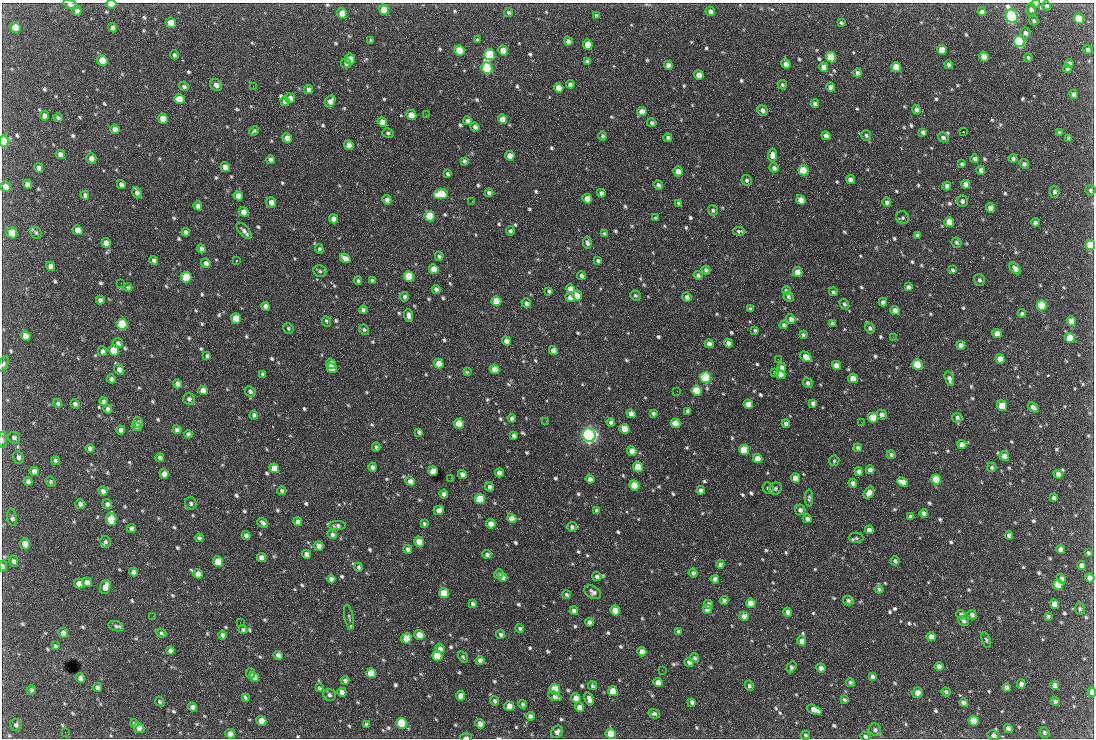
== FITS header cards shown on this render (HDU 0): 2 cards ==
NAXIS1  =                 1092 /fastest changing axis
NAXIS2  =                  736 /next to fastest changing axis

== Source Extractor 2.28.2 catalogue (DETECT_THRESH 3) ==
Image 1092 x 736 px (HDU 0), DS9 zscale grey, 1 PNG px = 1 image px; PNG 1096 x 740 px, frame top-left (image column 1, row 736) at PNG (2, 3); each listed source drawn as its Kron ellipse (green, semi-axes under 4 px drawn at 4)
Background 1890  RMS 40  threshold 120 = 3 sigma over >= 5 px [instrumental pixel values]
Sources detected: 873; of the 873, the 500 brightest by FLUX_AUTO listed and drawn (373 fainter detections omitted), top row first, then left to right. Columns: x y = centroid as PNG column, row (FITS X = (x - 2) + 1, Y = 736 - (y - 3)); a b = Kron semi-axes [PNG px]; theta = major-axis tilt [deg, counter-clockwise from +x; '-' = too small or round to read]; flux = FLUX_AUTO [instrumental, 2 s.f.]
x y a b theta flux
111 4 5 3 - 5.0e+04
1035 4 4 3 - 5.8e+03
71 5 7 4 -22 9.6e+03
1046 6 4 4 - 5.6e+03
384 10 5 5 - 5.1e+04
1031 10 6 5 - 9.2e+03
77 11 5 4 - 1.0e+04
710 11 5 4 - 1.1e+04
509 12 5 4 - 5.2e+03
982 12 4 4 - 1.2e+04
342 13 5 5 - 5.5e+04
596 16 4 4 - 5.3e+03
1012 16 7 6 - 1.1e+06
1079 18 5 5 - 1.5e+05
1034 21 5 4 - 5.0e+03
171 23 5 5 - 4.6e+04
841 23 4 3 - 4.8e+03
15 27 5 5 - 7.2e+04
113 28 5 4 - 1.0e+04
1025 33 5 5 - 9.4e+03
371 40 4 3 - 5.0e+03
477 40 4 3 - 5.0e+03
568 41 4 4 - 1.0e+04
1019 41 6 5 - 7.1e+05
588 45 5 4 - 5.7e+04
1088 49 5 4 - 7.0e+03
460 50 5 5 - 1.6e+05
503 50 5 4 - 3.7e+04
942 50 5 4 - 5.4e+04
174 55 4 3 - 6.0e+03
490 55 5 5 - 2.6e+05
831 57 5 5 - 1.9e+05
984 57 5 4 - 5.5e+04
1028 58 4 3 - 5.7e+03
350 59 5 5 - 4.5e+04
102 60 5 5 - 7.5e+04
587 61 4 3 - 4.8e+03
346 63 5 4 - 5.5e+03
786 64 5 4 - 2.0e+04
1069 64 4 4 - 1.1e+04
668 65 4 4 - 1.5e+04
949 65 4 4 - 9.8e+03
824 67 5 4 - 2.5e+04
896 67 5 5 - 8.7e+04
487 68 6 5 - 5.4e+05
1068 69 4 4 - 9.0e+03
857 73 4 4 - 9.7e+03
699 75 5 4 - 3.1e+04
570 84 4 4 - 8.7e+03
216 85 6 5 - 1.2e+04
782 85 5 4 - 4.8e+03
253 86 2 2 - 1.9e+04
184 87 5 4 - 7.5e+03
830 87 4 4 - 9.9e+03
559 88 5 4 - 4.0e+04
309 89 5 4 - 1.1e+04
1074 94 4 4 - 1.2e+04
290 98 5 4 - 1.9e+04
179 99 5 5 - 6.0e+04
285 101 5 4 - 1.3e+04
330 101 6 5 - 1.5e+04
815 104 4 4 - 8.7e+03
762 110 5 5 - 1.1e+04
917 110 5 4 - 8.9e+03
642 112 5 4 - 2.9e+04
411 115 5 5 - 4.9e+04
426 115 2 2 - 6.5e+03
44 116 5 4 - 1.4e+04
58 117 4 3 - 5.7e+03
163 119 5 4 - 3.8e+04
502 119 5 4 - 3.2e+04
468 121 4 4 - 1.1e+04
382 122 5 4 - 2.6e+04
652 123 5 4 - 6.1e+03
475 127 4 4 - 1.1e+04
115 129 5 4 - 2.1e+04
254 131 5 3 - 5.2e+03
923 132 4 4 - 6.9e+03
963 132 3 2 - 7.1e+03
1059 132 4 4 - 4.8e+03
388 133 5 4 - 5.2e+03
866 135 5 4 - 5.5e+03
602 136 5 4 - 4.8e+03
826 136 5 4 - 1.6e+04
943 137 5 4 - 8.7e+03
287 138 5 4 - 2.6e+04
668 138 4 4 - 6.6e+03
1069 138 4 4 - 5.0e+03
4 141 5 5 - 2.4e+05
349 145 5 4 - 2.2e+04
60 155 5 4 - 1.5e+04
772 155 6 4 84 1.5e+04
510 156 5 4 - 2.8e+04
91 158 5 5 - 1.7e+04
975 159 4 4 - 9.6e+03
1013 159 4 4 - 6.8e+03
271 160 4 4 - 1.3e+04
464 161 4 3 - 5.9e+03
962 164 4 3 - 6.7e+03
1024 164 5 4 - 7.7e+03
225 167 5 4 - 2.0e+04
39 168 5 4 - 1.1e+04
774 168 5 4 - 8.2e+03
803 170 5 5 - 1.4e+05
981 170 4 4 - 1.3e+04
678 171 5 5 - 1.8e+04
447 174 4 3 - 5.1e+03
747 180 5 5 - 6.0e+03
850 180 5 4 - 1.4e+04
27 184 5 4 - 1.8e+04
121 184 4 4 - 1.0e+04
966 184 5 4 - 2.3e+04
658 185 5 4 - 7.7e+03
5 186 6 5 - 2.0e+04
947 186 4 4 - 1.1e+04
1090 190 5 5 - 5.2e+03
1054 192 6 5 - 7.2e+03
137 193 6 4 -71 1.1e+04
489 193 4 4 - 1.0e+04
601 193 4 4 - 9.7e+03
441 194 7 5 5 1.5e+05
85 195 4 4 - 7.5e+03
238 196 5 4 - 1.8e+04
587 199 5 4 - 3.2e+04
387 200 5 4 - 1.2e+04
801 200 5 4 - 3.1e+04
472 201 2 2 - 6.0e+03
962 201 6 5 - 8.0e+03
271 202 5 5 - 1.8e+04
887 202 5 4 - 6.4e+03
679 203 4 3 - 5.5e+03
198 206 5 4 - 1.6e+04
991 208 5 4 - 2.5e+04
713 210 5 4 - 5.2e+03
244 212 5 4 - 2.2e+04
430 216 5 5 - 1.4e+05
656 218 4 3 - 5.4e+03
903 218 7 6 - 5.2e+03
334 219 5 4 - 2.4e+04
949 222 5 4 - 5.4e+04
1035 222 4 4 - 8.2e+03
78 230 5 5 - 3.2e+04
244 231 10 5 -48 1.0e+04
510 231 5 4 - 5.7e+03
739 231 6 4 -4 5.4e+03
186 232 4 4 - 9.2e+03
12 233 5 5 - 9.6e+04
36 233 7 5 -45 5.9e+03
605 234 4 4 - 7.2e+03
917 235 4 3 - 5.6e+03
956 242 5 4 - 5.4e+03
106 243 5 4 - 1.8e+04
587 243 6 4 -83 8.1e+03
1090 245 5 4 - 7.6e+04
201 249 4 4 - 9.0e+03
319 249 5 4 - 5.4e+03
439 256 4 4 - 6.0e+03
345 258 5 4 - 2.1e+04
154 260 4 4 - 9.7e+03
236 261 3 2 - 1.1e+05
598 261 4 3 - 5.4e+03
206 263 5 4 - 1.2e+04
51 266 5 4 - 1.6e+04
1015 268 7 4 -47 1.5e+04
434 269 5 4 - 5.3e+04
706 270 4 4 - 6.7e+03
953 270 4 3 - 4.9e+03
320 271 7 5 -11 6.5e+03
798 272 5 4 - 3.9e+04
698 275 4 4 - 7.5e+03
409 276 5 5 - 2.5e+05
581 276 4 3 - 8.4e+03
186 277 5 5 - 2.0e+05
372 280 4 3 - 4.8e+03
979 280 6 5 - 7.3e+03
358 281 4 4 - 5.1e+03
121 283 2 2 - 9.0e+03
128 287 4 4 - 5.4e+03
908 287 4 4 - 9.3e+03
436 289 4 4 - 1.1e+04
570 289 4 4 - 1.6e+04
549 291 4 3 - 5.6e+03
786 291 5 4 - 5.7e+03
833 292 4 4 - 5.0e+03
577 295 5 4 - 2.6e+04
635 295 5 5 - 5.4e+03
404 297 5 4 - 7.4e+03
570 297 5 4 - 2.4e+04
687 297 5 4 - 9.6e+03
788 297 5 4 - 6.4e+03
100 300 4 4 - 8.0e+03
496 301 5 5 - 8.1e+04
883 302 4 4 - 1.0e+04
526 303 5 4 - 9.2e+03
844 304 5 4 - 5.4e+03
1042 305 5 5 - 2.5e+05
265 306 4 4 - 1.2e+04
750 309 4 3 - 6.4e+03
363 310 4 3 - 8.2e+03
895 311 5 4 - 2.6e+04
1022 313 4 4 - 5.4e+03
408 316 6 3 -86 1.1e+04
236 318 5 5 - 8.5e+04
791 319 5 4 - 1.0e+04
1071 321 5 4 - 4.2e+04
326 322 5 3 - 5.5e+03
832 323 4 3 - 5.8e+03
122 324 5 5 - 3.0e+05
784 325 4 3 - 7.1e+03
288 328 6 5 - 4.7e+03
870 328 5 5 - 6.6e+03
364 330 5 4 - 4.8e+03
755 330 3 3 - 4.7e+03
997 334 5 4 - 3.3e+04
803 335 4 3 - 6.1e+03
26 336 5 4 - 2.6e+04
893 337 2 2 - 1.5e+04
1070 338 5 5 - 8.9e+04
506 341 4 4 - 1.6e+04
118 343 5 5 - 8.8e+03
728 343 4 4 - 1.5e+04
709 344 4 4 - 1.5e+04
961 345 4 4 - 2.2e+04
114 350 5 5 - 1.1e+05
103 351 5 4 - 1.0e+04
553 351 4 4 - 1.8e+04
207 356 4 4 - 5.3e+03
806 357 6 4 -37 3.4e+04
778 359 2 2 - 1.2e+04
1000 359 5 4 - 3.4e+04
3 364 8 4 68 6.0e+03
331 364 5 4 - 6.7e+04
439 364 5 4 - 3.7e+04
836 365 5 4 - 2.3e+04
918 365 5 5 - 2.6e+05
332 368 5 4 - 7.5e+04
782 368 4 4 - 1.4e+04
119 369 5 5 - 1.4e+04
494 369 5 4 - 4.3e+04
468 371 4 3 - 8.5e+03
775 373 4 4 - 5.9e+03
263 374 4 3 - 6.2e+03
780 375 5 4 - 2.6e+04
705 377 5 5 - 6.2e+05
853 378 5 4 - 3.2e+04
112 379 4 4 - 9.8e+03
949 379 8 4 -72 1.1e+04
808 383 5 5 - 7.9e+03
177 384 5 4 - 1.6e+04
203 390 5 4 - 2.0e+04
250 391 6 5 - 7.6e+03
677 391 2 2 - 5.8e+03
697 391 5 5 - 1.6e+05
189 399 6 5 - 7.7e+03
103 402 4 4 - 9.2e+03
58 403 4 4 - 6.0e+03
813 403 4 4 - 1.0e+04
75 404 5 4 - 7.9e+03
748 404 5 4 - 3.6e+04
1002 406 5 5 - 9.4e+04
1033 407 6 4 -43 1.2e+04
108 409 4 4 - 8.2e+03
687 411 4 3 - 5.9e+03
653 413 4 3 - 6.6e+03
631 414 4 4 - 2.2e+04
254 415 4 4 - 6.8e+03
882 415 5 5 - 1.2e+04
512 418 4 4 - 1.0e+04
873 418 5 5 - 9.1e+04
957 418 5 4 - 6.6e+03
546 421 2 2 - 6.7e+03
138 422 5 5 - 1.2e+04
611 422 4 4 - 8.9e+03
861 422 2 2 - 7.1e+03
675 423 5 4 - 3.2e+04
786 423 4 4 - 9.6e+03
459 424 5 4 - 1.2e+05
137 427 5 4 - 5.6e+03
625 429 5 4 - 1.0e+05
120 430 4 4 - 9.6e+03
177 430 4 4 - 1.1e+04
419 432 4 3 - 6.9e+03
188 434 4 4 - 7.1e+03
514 435 4 4 - 8.0e+03
589 435 7 6 - 1.4e+06
14 438 6 5 - 7.4e+03
2 440 8 3 -89 4.7e+03
962 445 5 4 - 2.0e+04
376 447 4 4 - 6.2e+03
90 448 4 4 - 9.6e+03
858 448 4 4 - 8.5e+03
744 450 5 5 - 1.5e+05
632 451 5 4 - 2.8e+04
891 454 4 3 - 6.5e+03
1004 456 5 4 - 4.2e+04
18 457 6 5 - 7.9e+03
160 458 4 4 - 9.5e+03
758 458 5 4 - 3.5e+04
55 461 4 4 - 7.4e+03
834 461 5 5 - 4.8e+03
372 467 4 4 - 9.9e+03
638 467 5 5 - 1.2e+05
992 467 5 4 - 4.8e+03
274 468 5 4 - 4.2e+04
870 470 4 4 - 1.6e+04
34 471 5 4 - 1.9e+04
433 471 5 4 - 5.0e+04
859 471 4 4 - 1.3e+04
499 473 5 4 - 1.9e+04
164 474 5 4 - 2.4e+04
462 474 4 4 - 1.3e+04
1058 474 4 4 - 1.4e+04
451 478 2 2 - 5.1e+03
795 478 5 4 - 2.9e+04
590 479 4 4 - 1.0e+04
936 479 5 5 - 1.5e+05
28 481 4 4 - 1.1e+04
410 481 5 4 - 1.8e+04
51 482 6 4 -50 5.2e+03
903 482 6 4 -26 2.3e+04
853 483 4 4 - 1.2e+04
634 485 5 5 - 8.9e+04
490 487 4 4 - 1.0e+04
768 488 6 5 - 7.0e+03
775 488 6 6 - 6.3e+03
701 490 4 4 - 1.1e+04
103 491 5 4 - 9.8e+03
282 491 4 4 - 5.7e+03
869 493 6 4 55 1.7e+04
444 494 4 4 - 1.2e+04
809 498 8 4 89 6.1e+03
1054 498 4 3 - 5.4e+03
480 499 5 5 - 1.7e+05
191 503 6 5 - 6.8e+03
80 504 5 4 - 9.6e+03
107 504 5 5 - 9.5e+03
439 510 5 4 - 1.7e+04
800 510 5 5 - 8.2e+03
597 511 4 4 - 7.2e+03
924 513 4 4 - 8.7e+03
12 517 9 4 -82 8.2e+03
910 517 4 3 - 7.2e+03
111 519 6 5 - 1.6e+05
512 519 5 4 - 3.0e+04
807 519 4 4 - 9.6e+03
298 522 4 4 - 1.2e+04
263 523 6 4 -41 7.8e+03
424 524 4 3 - 5.1e+03
491 524 5 4 - 3.0e+04
337 526 8 4 4 8.2e+03
572 527 5 4 - 6.8e+03
132 529 4 4 - 1.4e+04
869 530 4 4 - 1.3e+04
332 534 5 4 - 8.0e+03
1009 535 4 4 - 7.7e+03
246 536 4 4 - 1.1e+04
199 538 4 3 - 6.8e+03
856 538 7 5 -1 5.6e+03
105 542 6 5 - 5.7e+03
419 542 5 4 - 4.6e+04
25 544 5 5 - 4.3e+04
319 546 5 4 - 2.0e+04
408 549 4 4 - 1.2e+04
1061 549 4 4 - 1.7e+04
1088 553 4 3 - 5.1e+03
306 554 4 4 - 1.5e+04
487 554 5 4 - 8.2e+03
261 558 5 4 - 1.7e+04
13 561 6 4 -65 7.0e+03
895 561 4 4 - 6.2e+03
218 562 5 5 - 8.2e+04
720 564 4 4 - 8.8e+03
1082 565 5 4 - 2.1e+04
3 566 5 3 - 5.8e+03
359 567 4 4 - 5.7e+03
133 572 4 4 - 9.5e+03
693 573 4 4 - 7.3e+03
198 574 5 4 - 2.3e+04
499 574 5 4 - 5.5e+03
503 577 5 4 - 1.2e+04
597 577 4 4 - 8.3e+03
1090 578 5 4 - 1.8e+04
331 579 4 4 - 9.7e+03
715 579 4 4 - 1.2e+04
1062 579 5 4 - 1.1e+04
87 582 5 4 - 2.3e+04
79 584 5 4 - 2.7e+04
1058 585 5 5 - 1.2e+05
105 587 7 5 70 2.8e+04
879 589 4 4 - 5.3e+03
593 592 9 6 -32 1.0e+04
444 593 5 5 - 1.2e+05
566 594 5 4 - 5.2e+03
724 600 4 4 - 9.2e+03
848 601 5 4 - 7.5e+03
751 603 5 4 - 6.2e+04
473 604 4 4 - 6.2e+03
1054 604 5 4 - 2.4e+04
709 605 5 4 - 1.8e+04
707 609 4 4 - 2.0e+04
1080 609 6 5 - 5.9e+03
574 611 4 4 - 1.3e+04
615 611 5 4 - 7.5e+04
788 612 4 4 - 1.1e+04
961 614 5 4 - 6.6e+03
972 615 5 4 - 8.8e+03
153 616 2 2 - 9.8e+03
744 616 5 4 - 2.2e+04
1048 616 4 3 - 5.6e+03
349 617 12 4 -78 6.5e+03
964 621 6 4 -33 6.7e+03
240 622 2 2 - 4.8e+03
589 622 4 4 - 9.2e+03
116 626 8 5 -16 7.0e+03
520 628 4 4 - 5.6e+03
243 630 4 4 - 6.0e+03
679 631 4 4 - 6.6e+03
63 633 5 5 - 1.4e+04
161 633 5 4 - 4.8e+03
501 634 4 4 - 6.3e+03
222 635 4 4 - 8.2e+03
419 635 5 4 - 5.7e+04
931 637 5 4 - 1.9e+04
406 638 5 5 - 5.2e+04
986 640 8 4 -71 4.8e+03
802 641 5 4 - 1.9e+04
55 646 4 3 - 5.4e+03
440 648 5 4 - 9.2e+03
170 651 4 4 - 9.1e+03
642 652 5 4 - 1.8e+04
278 655 5 4 - 1.1e+04
437 656 5 5 - 9.5e+04
463 657 6 4 -61 5.4e+03
695 658 5 4 - 5.8e+03
480 660 4 4 - 1.2e+04
689 662 5 4 - 1.1e+04
791 667 6 4 55 5.6e+03
939 667 4 4 - 1.3e+04
821 668 5 4 - 1.1e+04
662 670 2 2 - 6.1e+03
251 673 5 4 - 6.1e+03
371 673 5 5 - 8.2e+04
872 676 4 3 - 6.9e+03
254 677 5 4 - 2.1e+04
81 678 5 4 - 1.5e+04
345 680 4 4 - 8.2e+03
658 682 5 4 - 2.3e+04
850 682 4 4 - 6.0e+03
1021 684 5 4 - 9.8e+03
1055 685 5 4 - 1.4e+04
592 686 4 4 - 5.2e+03
749 686 5 4 - 5.5e+03
97 687 5 4 - 9.8e+03
319 688 4 4 - 5.2e+03
1007 688 4 4 - 1.0e+04
555 689 5 5 - 1.1e+05
31 690 5 3 - 5.3e+03
613 691 5 5 - 5.6e+04
342 692 5 4 - 1.8e+04
946 692 5 3 - 5.2e+03
1092 692 5 3 - 2.3e+04
918 693 5 5 - 1.3e+04
329 695 6 6 - 8.7e+03
461 696 5 4 - 2.9e+04
555 696 7 4 -24 1.3e+04
245 697 4 3 - 5.3e+03
576 698 5 4 - 2.1e+04
589 699 7 4 -74 1.3e+04
844 700 4 3 - 5.1e+03
495 701 5 4 - 6.0e+03
1055 701 4 4 - 7.1e+03
160 702 5 4 - 4.8e+03
692 702 4 3 - 7.0e+03
964 703 4 4 - 1.3e+04
523 704 4 4 - 5.2e+03
509 706 5 4 - 4.1e+04
192 707 4 4 - 1.4e+04
580 707 5 4 - 2.1e+04
814 710 8 4 -24 2.1e+04
654 714 6 4 -14 5.9e+03
530 716 4 4 - 1.2e+04
261 721 5 5 - 3.8e+04
973 721 5 5 - 7.3e+04
134 723 4 4 - 6.3e+03
402 723 5 5 - 3.0e+05
366 724 4 3 - 6.7e+03
480 724 5 4 - 2.0e+04
16 725 6 5 - 7.7e+03
139 728 5 5 - 1.5e+04
1008 728 5 4 - 1.6e+04
875 730 6 6 - 7.8e+03
65 732 2 2 - 9.7e+03
557 732 7 5 52 1.2e+04
611 733 5 5 - 8.5e+04
1044 733 5 4 - 6.0e+03
230 734 5 4 - 2.8e+04
805 735 5 4 - 5.0e+03
993 735 6 5 - 1.1e+04
865 736 5 4 - 6.3e+03
466 737 6 3 2 7.9e+03
At the frame edge (FLAGS 8, measured only in part): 11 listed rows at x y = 111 4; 1035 4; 71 5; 4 141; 1090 245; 3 364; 2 440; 3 566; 1092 692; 865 736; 466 737
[373 fainter detections neither listed nor drawn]